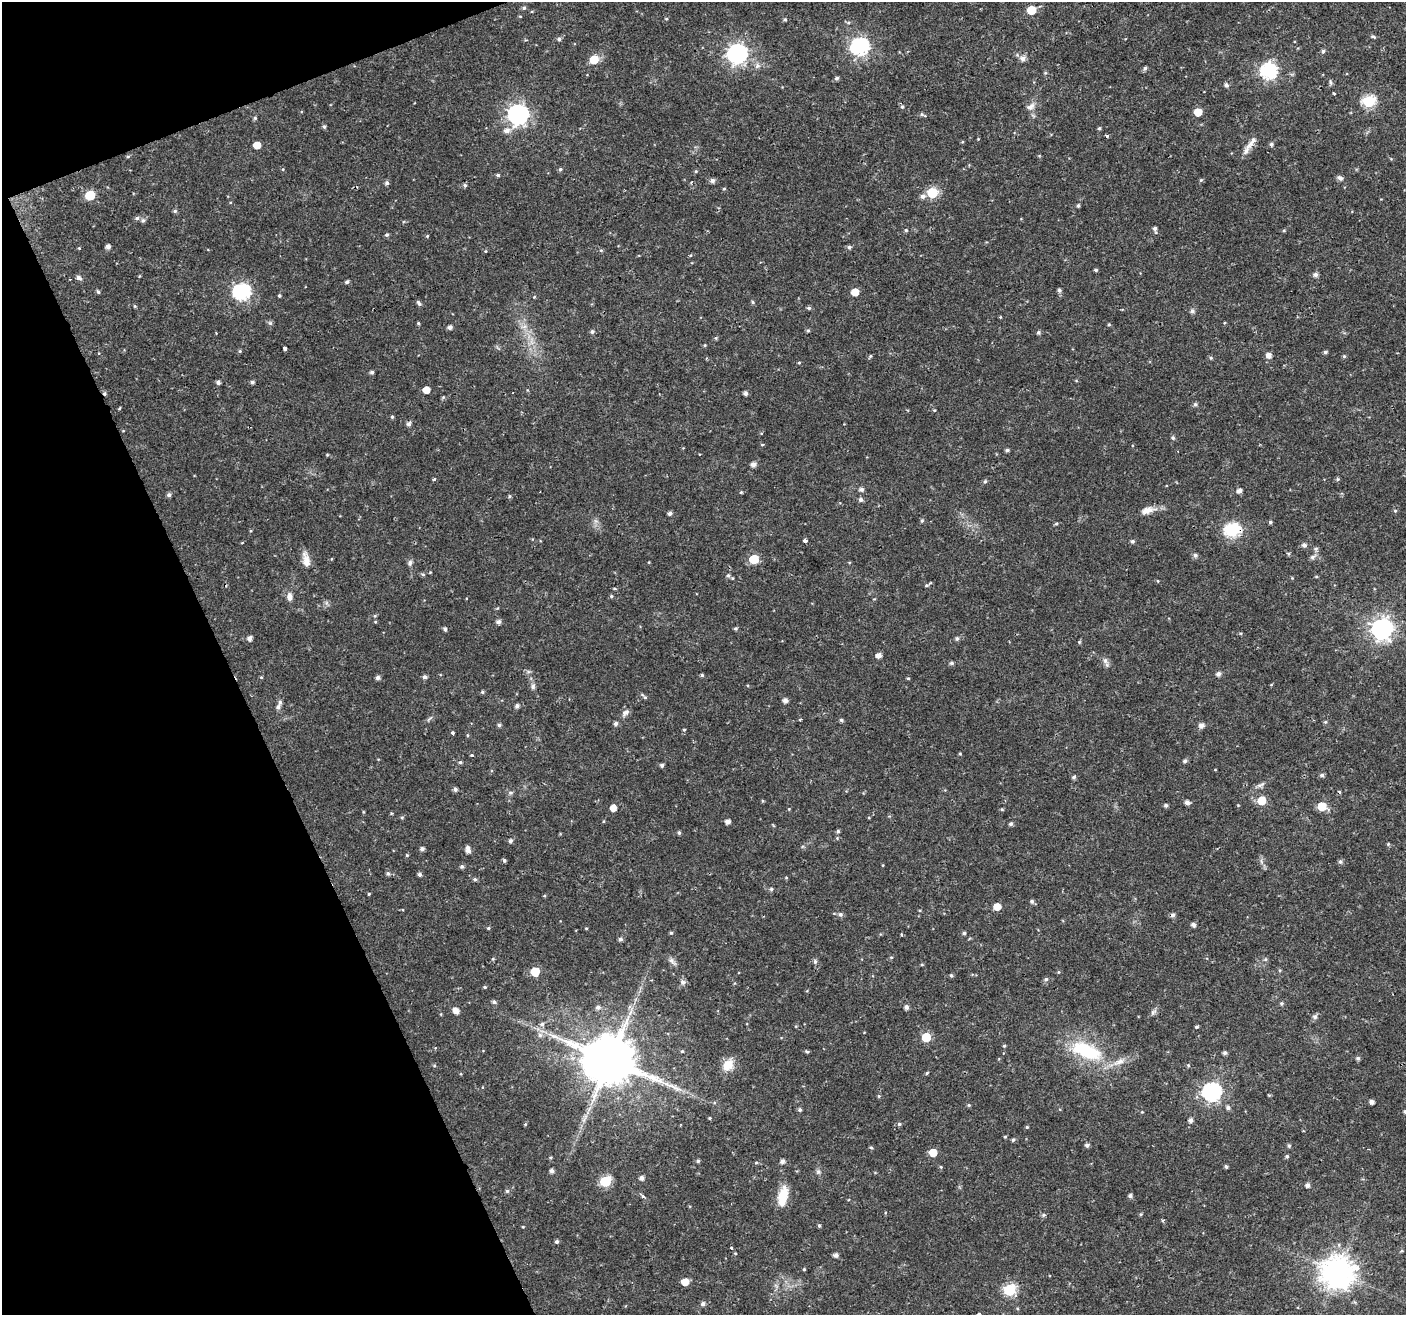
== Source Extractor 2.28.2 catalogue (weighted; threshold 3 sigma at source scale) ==
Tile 5 of 4 x 4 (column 1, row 2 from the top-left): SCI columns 1-1404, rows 2710-4022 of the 5621 x 5477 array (HDU 1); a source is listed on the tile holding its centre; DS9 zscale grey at full resolution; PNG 1408 x 1317 px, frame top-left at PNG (2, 2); no overlay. Shown black and unused: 19% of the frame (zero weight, under 2 of 3 exposures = <1% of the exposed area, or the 3 px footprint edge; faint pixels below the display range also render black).
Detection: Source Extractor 2.28.2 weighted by HDU 2 'WHT'; one run over the whole footprint, this tile lists its part. Background 0.0197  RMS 0.0029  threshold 0.013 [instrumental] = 3 sigma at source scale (4.5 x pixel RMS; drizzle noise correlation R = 1.50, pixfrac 1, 0.0396/0.0396 arcsec/px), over >= 5 px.
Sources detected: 310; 2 cosmic-ray / hot-pixel residue — not listed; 2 inside a brighter listed object's ellipse — not listed separately; the other 306 listed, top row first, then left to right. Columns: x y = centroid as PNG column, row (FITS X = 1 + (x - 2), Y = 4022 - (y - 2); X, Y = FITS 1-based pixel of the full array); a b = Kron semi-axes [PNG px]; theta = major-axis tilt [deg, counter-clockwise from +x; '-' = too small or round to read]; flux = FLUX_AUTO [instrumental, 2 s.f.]
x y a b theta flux
524 8 5 4 - 0.54
1031 10 6 5 - 9.2
520 16 4 3 - 0.21
666 19 5 3 - 0.26
785 19 5 4 - 0.42
1373 36 6 4 -28 0.47
559 39 6 5 - 0.65
860 47 8 7 - 95
1323 51 5 5 - 0.58
737 54 8 7 - 130
1023 59 6 6 - 1.5
594 60 6 5 - 7.8
1145 68 6 4 72 0.59
1268 71 7 7 - 65
1045 73 5 4 - 0.34
837 78 5 4 - 0.66
1330 82 9 3 -85 0.45
1226 85 6 5 - 0.73
1334 93 3 3 - 0.34
1369 101 6 6 - 32
902 106 5 5 - 0.49
1030 107 13 8 33 1.6
1198 112 5 5 - 5.9
922 114 9 4 -18 0.59
518 115 8 8 - 140
255 118 5 5 - 0.43
324 127 5 4 - 0.52
1099 128 5 4 - 0.42
507 131 7 7 - 1.6
1107 136 3 3 - 1.2
978 139 3 3 - 0.21
1251 143 26 7 52 2.4
1271 144 6 5 - 0.48
257 145 5 5 - 3.7
128 156 5 3 - 0.35
560 169 5 4 - 0.45
696 171 5 4 - 0.33
498 175 4 4 - 0.51
1340 178 9 6 -36 0.83
712 180 5 5 - 0.97
1201 180 6 4 44 0.33
691 182 4 2 - 0.29
387 183 5 5 - 0.65
465 185 5 4 - 0.53
724 189 5 3 - 0.28
932 193 6 6 - 21
90 195 6 6 - 14
923 196 7 6 - 0.96
1078 205 5 4 - 0.45
175 211 5 5 - 0.49
137 218 5 5 - 0.63
143 220 7 6 - 0.63
1155 228 6 5 - 0.78
906 230 4 4 - 0.39
1284 230 4 4 - 0.33
387 235 5 5 - 0.53
427 236 4 4 - 0.3
108 247 5 4 - 1.1
849 247 5 5 - 0.58
79 248 3 3 - 0.23
601 250 6 4 -1 0.32
485 251 5 3 - 0.25
1096 270 4 3 - 0.42
1315 274 6 5 - 0.93
79 278 8 5 -29 0.77
347 282 5 4 - 0.65
1059 290 6 5 - 0.69
98 292 5 4 - 0.5
242 292 8 7 - 70
855 292 5 5 - 4.1
279 295 4 4 - 0.38
534 297 4 3 - 0.24
753 302 5 4 - 0.4
419 303 7 4 -53 0.71
135 306 5 3 - 0.28
809 308 5 5 - 0.53
1192 311 6 6 - 0.82
270 323 7 4 -45 0.49
418 323 4 3 - 0.35
1109 325 4 4 - 0.32
450 327 5 4 - 1
524 327 9 4 9 0.86
808 330 5 4 - 0.4
592 332 5 4 - 0.64
1038 332 5 4 - 0.59
716 338 5 4 - 0.35
705 345 4 4 - 0.25
285 349 3 3 - 1.9
240 351 5 4 - 0.33
1325 352 5 4 - 0.54
1268 355 5 5 - 1.8
870 356 5 4 - 0.34
1344 356 5 5 - 0.4
1211 358 5 4 - 0.41
799 363 4 4 - 0.27
372 372 4 4 - 0.64
218 382 5 4 - 0.82
252 382 4 4 - 0.63
426 390 5 5 - 2.8
745 393 4 4 - 0.95
443 397 5 4 - 0.36
1195 404 6 6 - 0.49
120 408 3 2 - 0.44
934 410 4 4 - 0.3
392 417 4 4 - 0.42
409 424 6 5 - 0.85
1173 438 6 5 - 0.52
762 445 4 3 - 0.28
1007 450 5 4 - 0.57
327 455 5 3 - 0.23
753 464 5 5 - 1.5
434 479 5 3 - 0.34
1337 479 6 4 22 0.43
985 481 6 4 58 0.5
861 489 6 5 - 0.9
1239 491 5 5 - 1.3
741 492 5 4 - 0.31
169 495 5 4 - 0.79
509 496 5 4 - 0.4
861 500 5 5 - 0.79
1147 510 17 8 16 2.7
1395 511 5 5 - 0.35
670 513 5 4 - 0.82
922 521 5 4 - 0.43
1270 522 4 4 - 0.46
1056 524 5 4 - 0.34
1232 530 7 6 - 48
805 541 4 3 - 1.2
1132 541 5 5 - 0.59
1304 545 6 6 - 0.91
1316 549 6 5 - 0.59
1288 553 6 3 -19 0.36
1195 555 6 5 - 0.78
1313 557 10 5 34 0.86
754 559 6 5 - 11
306 560 20 8 -79 2.8
410 563 9 6 80 0.79
423 574 6 5 - 0.46
728 575 6 5 - 0.68
1316 577 5 3 - 0.29
1292 578 4 4 - 0.25
1158 581 4 3 - 0.22
927 585 6 5 - 0.52
611 596 5 4 - 0.41
290 597 10 7 -87 1.5
375 622 5 3 - 0.24
498 622 5 5 - 1
735 628 5 4 - 0.46
445 629 5 4 - 0.53
1382 629 8 8 - 170
250 638 5 5 - 1.1
957 639 5 5 - 0.6
1079 642 5 4 - 0.33
878 656 5 5 - 1.9
1105 661 9 7 -65 1.1
952 663 6 4 1 0.58
1218 674 5 5 - 1
702 675 4 4 - 0.42
261 677 4 4 - 0.29
425 677 5 5 - 0.84
378 678 5 4 - 0.92
908 678 4 4 - 0.3
533 686 8 6 84 0.86
482 692 5 4 - 0.38
645 697 6 5 - 0.49
785 700 5 5 - 1.2
517 706 5 5 - 0.86
278 707 7 6 - 0.92
626 712 11 7 37 1.1
800 719 4 3 - 0.33
841 720 5 5 - 0.49
1325 722 5 5 - 0.38
616 723 5 5 - 0.71
499 725 5 4 - 0.61
1201 725 6 5 - 1.4
684 730 4 3 - 0.26
452 733 3 3 - 1.2
960 753 4 3 - 0.28
472 755 3 3 - 0.45
1185 761 5 4 - 0.65
460 762 5 4 - 0.41
662 765 4 4 - 0.71
1322 775 5 5 - 0.66
1074 777 5 5 - 0.61
1261 785 14 5 26 0.99
455 789 5 5 - 0.77
1261 800 6 6 - 6.9
762 801 5 3 - 0.26
1187 802 5 5 - 1.1
1166 805 5 4 - 0.67
1322 806 6 5 - 8.7
613 808 5 5 - 2.7
1002 809 4 4 - 0.3
391 813 4 3 - 0.28
402 817 5 3 - 0.33
604 821 4 3 - 0.24
728 821 5 4 - 1.4
1011 824 5 4 - 0.64
838 831 5 4 - 0.53
679 833 5 4 - 0.49
510 841 5 5 - 0.69
1388 844 4 4 - 0.32
422 849 5 4 - 0.87
468 849 8 5 -77 1.6
407 855 4 4 - 0.3
504 860 4 4 - 0.52
1340 862 6 5 - 0.64
462 866 5 5 - 0.59
388 873 5 5 - 0.64
420 874 5 4 - 0.75
786 877 5 3 - 0.25
475 879 5 4 - 0.51
771 889 5 4 - 0.49
369 894 4 3 - 0.28
1032 901 6 5 - 0.63
997 907 5 5 - 4.1
840 914 6 5 - 0.8
1173 915 6 5 - 0.9
1193 925 5 5 - 0.92
488 928 4 4 - 0.33
586 928 4 3 - 0.23
671 933 5 4 - 0.4
964 933 4 4 - 0.58
620 939 5 5 - 0.76
891 957 5 3 - 0.28
493 959 5 5 - 0.32
1265 959 5 5 - 0.46
672 961 14 6 -48 1.1
815 961 7 5 -88 0.66
535 972 6 6 - 10
1059 972 5 3 - 0.25
951 975 5 4 - 0.49
1046 979 6 5 - 0.62
683 982 8 7 - 0.91
485 987 4 3 - 0.37
494 1002 5 4 - 0.73
1282 1003 5 5 - 0.48
598 1007 6 6 - 1
629 1007 7 4 70 0.55
906 1007 5 5 - 0.92
456 1011 7 5 -44 2.2
1153 1012 10 6 52 0.84
1315 1017 7 6 - 0.92
542 1024 7 6 - 0.88
1196 1027 4 3 - 0.48
540 1035 6 6 - 0.95
926 1037 6 5 - 11
1004 1046 4 4 - 0.31
682 1051 4 4 - 0.35
807 1051 7 3 -9 0.39
1086 1051 46 20 -21 19
1225 1053 5 4 - 0.71
1358 1058 5 5 - 0.61
610 1060 15 13 -12 1900
728 1065 16 12 57 4.1
1188 1065 5 3 - 0.29
434 1066 5 3 - 0.3
927 1073 4 3 - 0.33
1212 1092 8 7 - 99
1269 1095 4 4 - 0.31
879 1096 5 4 - 0.35
1371 1102 4 4 - 1.1
969 1105 4 4 - 0.37
1228 1108 6 5 - 0.72
800 1110 5 4 - 0.55
1405 1111 4 4 - 0.5
1142 1112 4 4 - 0.23
709 1118 4 3 - 0.3
1191 1120 5 5 - 1
525 1124 4 4 - 0.27
899 1124 5 4 - 0.5
1027 1127 4 4 - 0.35
1005 1137 4 4 - 0.3
1013 1140 5 4 - 0.5
1087 1145 5 4 - 0.71
1289 1146 6 4 -75 0.47
871 1148 5 4 - 0.39
933 1152 5 5 - 5.7
1287 1156 5 4 - 0.56
551 1157 4 4 - 0.36
698 1161 4 4 - 0.52
782 1161 5 5 - 1.1
756 1163 5 3 - 0.31
1226 1167 4 4 - 0.57
552 1171 5 4 - 1.1
818 1172 7 5 -69 0.68
642 1178 5 5 - 1.1
605 1181 6 6 - 21
1307 1185 5 4 - 1.1
507 1191 5 5 - 0.49
643 1196 5 4 - 0.51
783 1196 23 10 78 6.1
1130 1196 5 4 - 0.76
1141 1214 5 4 - 0.32
1044 1215 6 4 2 0.54
1163 1220 5 3 - 0.3
819 1225 5 4 - 0.44
523 1227 4 3 - 0.22
557 1242 4 4 - 0.58
731 1248 4 3 - 0.37
836 1255 5 4 - 1.1
804 1269 3 3 - 0.34
1338 1272 10 9 - 490
685 1282 6 5 - 3.7
1009 1290 6 6 - 29
703 1304 6 5 - 0.86
Overlapping masked pixels (flux is a lower limit): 1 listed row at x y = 1232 530
Isophote crosses this tile's border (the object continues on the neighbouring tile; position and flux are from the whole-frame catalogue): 1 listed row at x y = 1405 1111